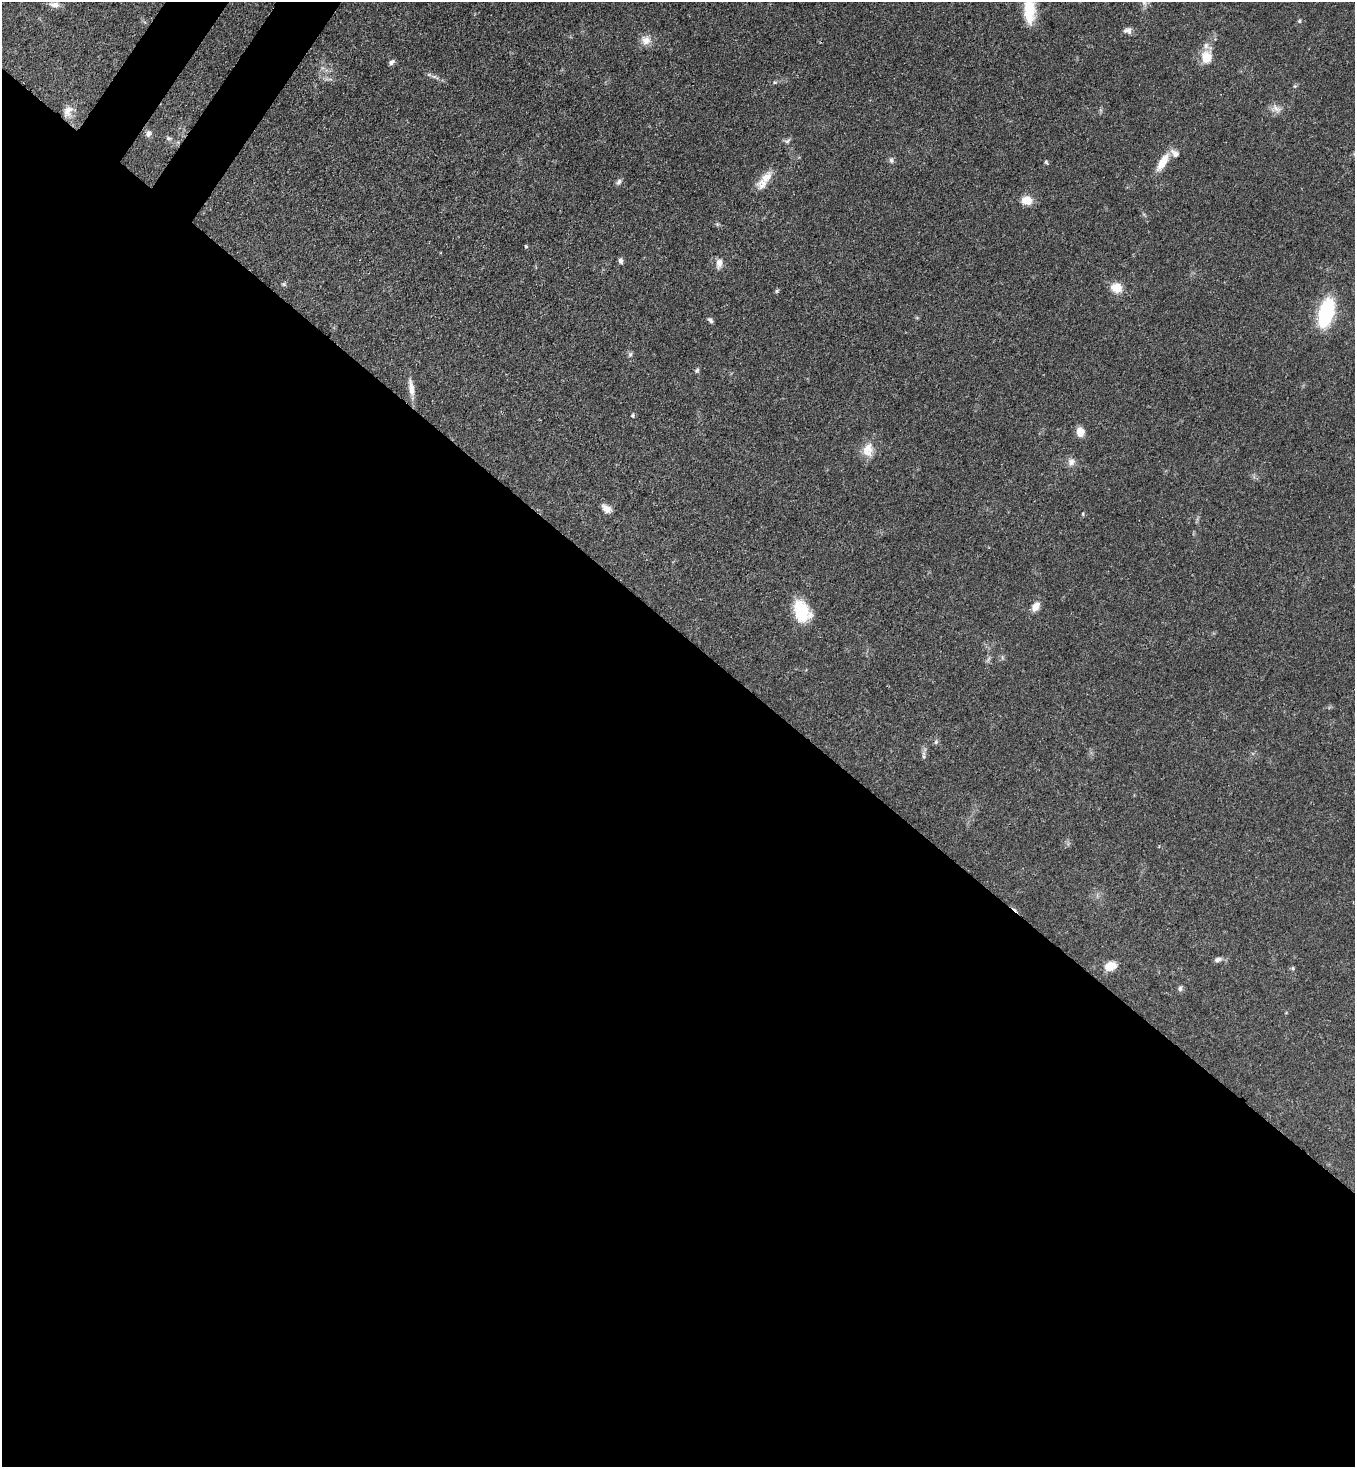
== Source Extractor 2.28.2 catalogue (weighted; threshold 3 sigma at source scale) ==
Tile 14 of 4 x 4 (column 2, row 4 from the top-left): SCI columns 1717-3069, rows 60-1524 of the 6001 x 5979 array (HDU 1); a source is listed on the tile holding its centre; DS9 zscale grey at full resolution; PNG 1357 x 1469 px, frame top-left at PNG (2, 2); no overlay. Shown black and unused: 58% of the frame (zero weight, under 3 of 4 exposures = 7% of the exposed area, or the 3 px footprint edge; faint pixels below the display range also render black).
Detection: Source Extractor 2.28.2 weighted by HDU 2 'WHT'; one run over the whole footprint, this tile lists its part. Background 0.0699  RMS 0.0036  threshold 0.0163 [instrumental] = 3 sigma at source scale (4.5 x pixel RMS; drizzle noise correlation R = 1.50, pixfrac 1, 0.05/0.05 arcsec/px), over >= 5 px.
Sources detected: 48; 2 inside a brighter listed object's ellipse — not listed separately; the other 46 listed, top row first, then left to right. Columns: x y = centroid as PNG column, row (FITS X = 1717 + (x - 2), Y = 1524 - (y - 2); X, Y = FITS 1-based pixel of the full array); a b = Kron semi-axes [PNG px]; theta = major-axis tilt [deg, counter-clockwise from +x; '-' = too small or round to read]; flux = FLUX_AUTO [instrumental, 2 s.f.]
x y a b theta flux
54 5 13 7 -6 2
1029 9 43 13 -88 14
1299 21 6 4 89 0.44
1128 30 11 8 5 1.6
646 40 13 13 - 3.2
1206 57 13 11 76 6.4
391 62 7 5 45 1.1
434 77 7 4 0 0.81
775 82 6 4 18 0.51
1295 86 5 5 - 0.47
1276 109 14 9 -35 2.3
68 111 17 11 65 3.3
148 134 8 7 - 1.3
168 138 7 6 - 0.86
787 141 10 5 42 0.86
891 160 8 5 -80 0.93
1046 162 6 4 -73 0.54
1162 162 24 9 59 6
766 177 22 12 46 5.1
619 182 9 6 58 1
1027 200 11 9 -10 5
526 246 5 4 - 0.5
621 261 7 5 -82 1
719 263 12 7 81 2.4
284 284 7 5 -21 0.6
1116 288 14 11 -13 4.8
777 291 6 4 89 0.49
1326 313 20 10 74 39
710 320 8 4 -45 0.88
630 355 6 4 19 0.61
697 370 7 5 49 0.64
411 388 26 7 -81 3.5
633 415 6 4 -73 0.48
1080 432 10 8 -78 3.6
868 450 19 14 80 5
1071 462 11 9 49 1.9
606 509 13 8 -36 2.4
1083 514 5 3 - 0.33
1035 607 10 7 55 3.7
802 611 23 16 -67 14
936 742 6 5 - 0.62
924 753 9 4 -90 0.99
1218 959 9 6 11 1.3
1110 966 11 8 24 6.2
1293 968 6 4 73 0.46
1180 989 7 5 88 0.86
Isophote crosses this tile's border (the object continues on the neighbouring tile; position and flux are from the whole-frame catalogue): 1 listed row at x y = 1029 9